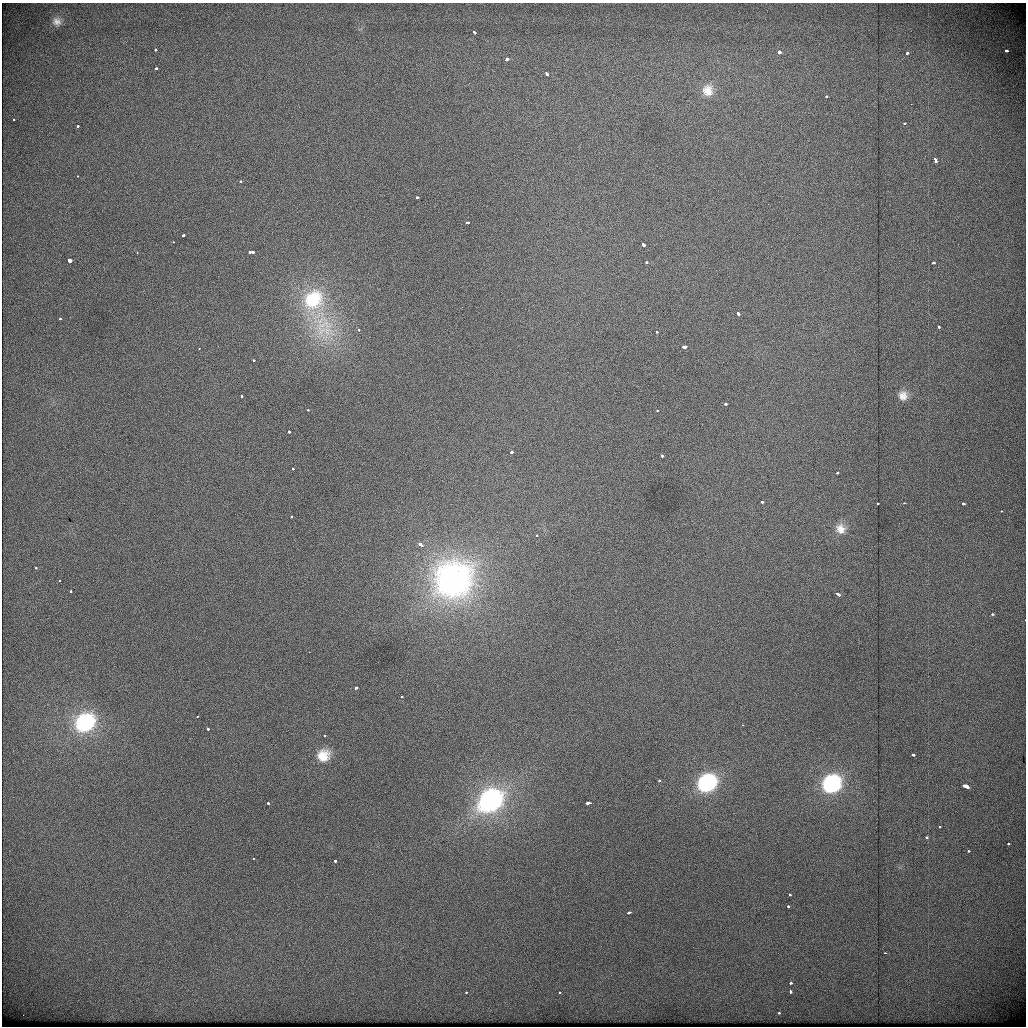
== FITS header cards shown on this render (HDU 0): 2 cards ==
NAXIS1  =                 1024          /
NAXIS2  =                 1024          /

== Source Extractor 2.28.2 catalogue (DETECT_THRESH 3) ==
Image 1024 x 1024 px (HDU 0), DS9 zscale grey, 1 PNG px = 1 image px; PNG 1028 x 1028 px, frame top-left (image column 1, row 1024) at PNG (2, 3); no overlay
Background 443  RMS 1.9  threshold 5.63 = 3 sigma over >= 5 px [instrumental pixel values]
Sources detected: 94; all 94 listed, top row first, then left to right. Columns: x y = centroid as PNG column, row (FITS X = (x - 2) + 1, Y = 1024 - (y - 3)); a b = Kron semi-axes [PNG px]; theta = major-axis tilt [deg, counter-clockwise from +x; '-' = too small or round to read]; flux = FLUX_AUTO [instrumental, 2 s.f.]
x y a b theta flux
57 22 15 15 - 1600
474 32 3 3 - 620
156 50 3 3 - 410
1006 51 3 3 - 780
779 52 3 3 - 2300
907 53 3 3 - 520
506 59 4 3 - 1000
156 68 3 3 - 480
546 74 4 3 - 780
708 90 15 14 - 1800
826 96 3 3 - 330
911 104 2 2 - 95
14 120 3 2 - 270
905 123 3 2 - 250
77 126 3 3 - 380
935 160 4 3 - 930
77 176 3 3 - 180
240 181 3 3 - 420
417 197 3 3 - 580
467 222 3 3 - 830
183 235 4 3 - 500
173 242 3 2 - 180
643 244 4 3 - 1100
252 252 5 3 - 1500
137 253 3 2 - 380
70 260 3 3 - 4800
646 262 3 3 - 360
933 263 3 3 - 530
313 300 33 30 60 12000
737 313 4 3 - 1000
60 318 3 3 - 280
323 325 62 34 -65 15000
938 327 3 3 - 590
358 330 3 3 - 380
656 332 3 3 - 270
684 347 4 3 - 1200
199 348 3 2 - 180
254 360 3 3 - 250
241 396 3 3 - 330
903 396 11 10 - 1000
726 404 3 3 - 360
308 410 3 3 - 300
657 410 3 2 - 230
289 432 3 3 - 580
511 452 3 3 - 890
662 456 3 3 - 580
293 469 3 3 - 500
837 473 3 2 - 310
762 502 3 3 - 560
877 503 3 3 - 240
963 504 3 3 - 480
1001 511 3 2 - 190
291 516 3 3 - 500
840 529 14 13 - 1400
536 536 3 3 - 230
420 544 4 3 - 1400
35 568 3 3 - 350
453 580 31 28 40 52000
59 581 2 2 - 120
71 591 3 3 - 290
838 595 4 3 - 960
992 614 3 2 - 400
309 652 2 2 - 230
356 687 3 3 - 630
401 696 3 3 - 270
197 716 2 2 - 95
84 723 18 15 33 12000
742 725 2 2 - 1400
208 729 3 3 - 560
324 736 3 2 - 190
913 755 4 3 - 550
323 756 11 10 - 2100
659 781 3 3 - 160
706 783 15 13 37 11000
831 784 17 15 43 13000
966 786 6 3 -22 2900
490 801 22 16 38 30000
268 803 3 3 - 400
588 803 5 3 - 1200
939 826 3 3 - 210
926 837 3 3 - 430
1008 844 3 3 - 360
968 851 3 2 - 400
253 858 3 2 - 230
335 861 3 3 - 620
790 895 3 3 - 380
788 906 3 3 - 890
629 912 4 3 - 510
885 953 3 2 - 990
790 983 3 3 - 580
466 992 3 2 - 250
559 992 3 3 - 170
790 992 4 3 - 500
779 1013 3 2 - 240